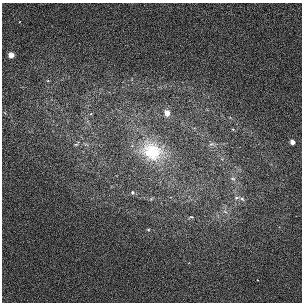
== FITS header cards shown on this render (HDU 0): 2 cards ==
NAXIS1  =                  300 / Width of image
NAXIS2  =                  300 / Height of image

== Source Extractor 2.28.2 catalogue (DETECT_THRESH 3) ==
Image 300 x 300 px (HDU 0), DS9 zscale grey, 1 PNG px = 1 image px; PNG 304 x 304 px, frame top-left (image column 1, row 300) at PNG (2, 3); no overlay
Background 1020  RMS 3.7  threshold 11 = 3 sigma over >= 5 px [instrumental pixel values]
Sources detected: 14; all 14 listed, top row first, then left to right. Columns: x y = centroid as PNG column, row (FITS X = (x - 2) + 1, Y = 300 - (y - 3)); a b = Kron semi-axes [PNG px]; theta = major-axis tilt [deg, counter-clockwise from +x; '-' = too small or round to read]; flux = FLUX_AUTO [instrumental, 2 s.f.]
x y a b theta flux
11 55 4 3 - 7000
167 113 4 3 - 8300
91 114 5 3 - 200
233 129 4 3 - 290
292 142 4 3 - 4600
76 144 5 3 - 260
211 144 8 5 24 610
152 151 32 25 -29 16000
233 179 8 5 -28 710
132 192 5 5 - 420
236 198 10 5 10 660
242 199 7 5 -31 550
191 217 7 4 13 340
148 230 4 3 - 210